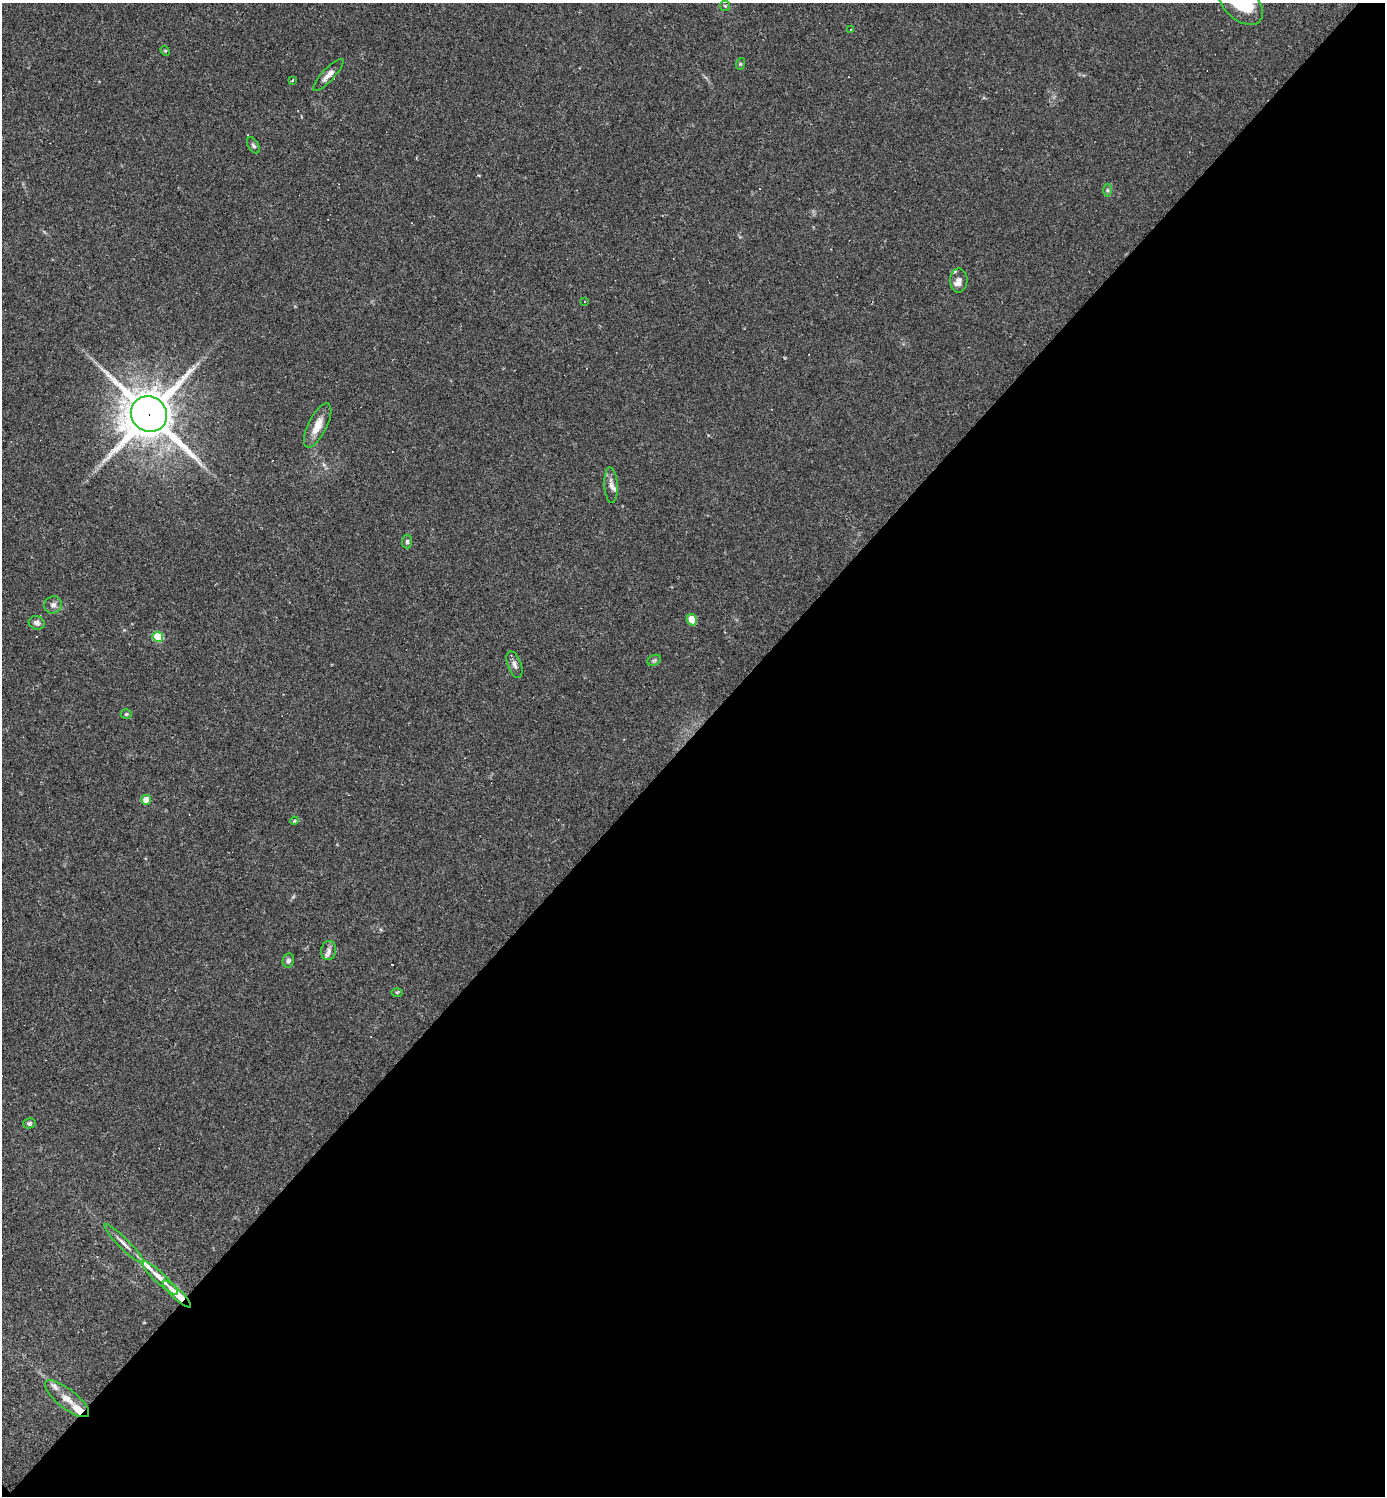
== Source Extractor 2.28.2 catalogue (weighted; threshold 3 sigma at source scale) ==
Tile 15 of 4 x 4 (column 3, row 4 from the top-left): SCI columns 3059-4441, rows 1-1494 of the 5975 x 5974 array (HDU 1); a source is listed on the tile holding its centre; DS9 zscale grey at full resolution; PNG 1387 x 1498 px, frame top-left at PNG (2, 3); each listed source drawn as its Kron ellipse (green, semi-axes under 4 px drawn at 4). Shown black and unused: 51% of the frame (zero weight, under 2 of 3 exposures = <1% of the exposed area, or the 3 px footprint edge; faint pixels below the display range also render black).
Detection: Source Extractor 2.28.2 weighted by HDU 2 'WHT'; one run over the whole footprint, this tile lists its part. Background 0.0384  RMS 0.0049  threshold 0.0222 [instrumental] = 3 sigma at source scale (4.5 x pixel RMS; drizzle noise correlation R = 1.50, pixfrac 1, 0.05/0.05 arcsec/px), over >= 5 px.
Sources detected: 45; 5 cosmic-ray / hot-pixel residue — neither listed nor drawn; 8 inside a brighter listed object's ellipse — not listed separately; the other 32 listed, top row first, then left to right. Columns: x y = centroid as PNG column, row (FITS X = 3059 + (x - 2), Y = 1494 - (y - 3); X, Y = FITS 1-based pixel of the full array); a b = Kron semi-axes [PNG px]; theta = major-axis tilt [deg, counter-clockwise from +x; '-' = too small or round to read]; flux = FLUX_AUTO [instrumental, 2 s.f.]
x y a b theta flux
1240 3 27 16 -44 19
725 6 5 5 - 0.77
850 29 3 2 - 0.62
165 51 5 4 - 0.57
740 64 6 4 71 0.64
328 75 21 6 47 3.8
292 80 3 2 - 0.67
253 145 9 5 -59 1.1
1108 190 6 4 90 0.86
959 280 12 8 89 2.9
584 301 3 2 - 0.7
149 414 18 17 - 2300
318 425 24 9 64 7.6
611 485 18 7 -87 2.8
407 542 7 5 87 1.1
53 605 9 8 - 2.2
692 620 6 5 - 9.3
37 623 8 6 -19 1.7
158 637 5 5 - 21
654 660 7 5 29 0.95
514 665 14 7 -69 2.2
126 714 5 4 - 0.69
146 800 5 5 - 8
294 821 4 3 - 0.54
329 950 9 7 78 2.1
288 960 7 5 77 1.3
397 992 6 3 -1 0.53
29 1123 6 5 - 1
124 1244 27 5 -45 3.7
160 1278 24 5 -43 7.4
177 1294 19 5 -43 15
67 1399 27 9 -38 7.9
Overlapping masked pixels (flux is a lower limit): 2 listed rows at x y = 149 414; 177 1294
Isophote crosses this tile's border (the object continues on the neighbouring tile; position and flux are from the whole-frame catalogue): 1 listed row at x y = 1240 3